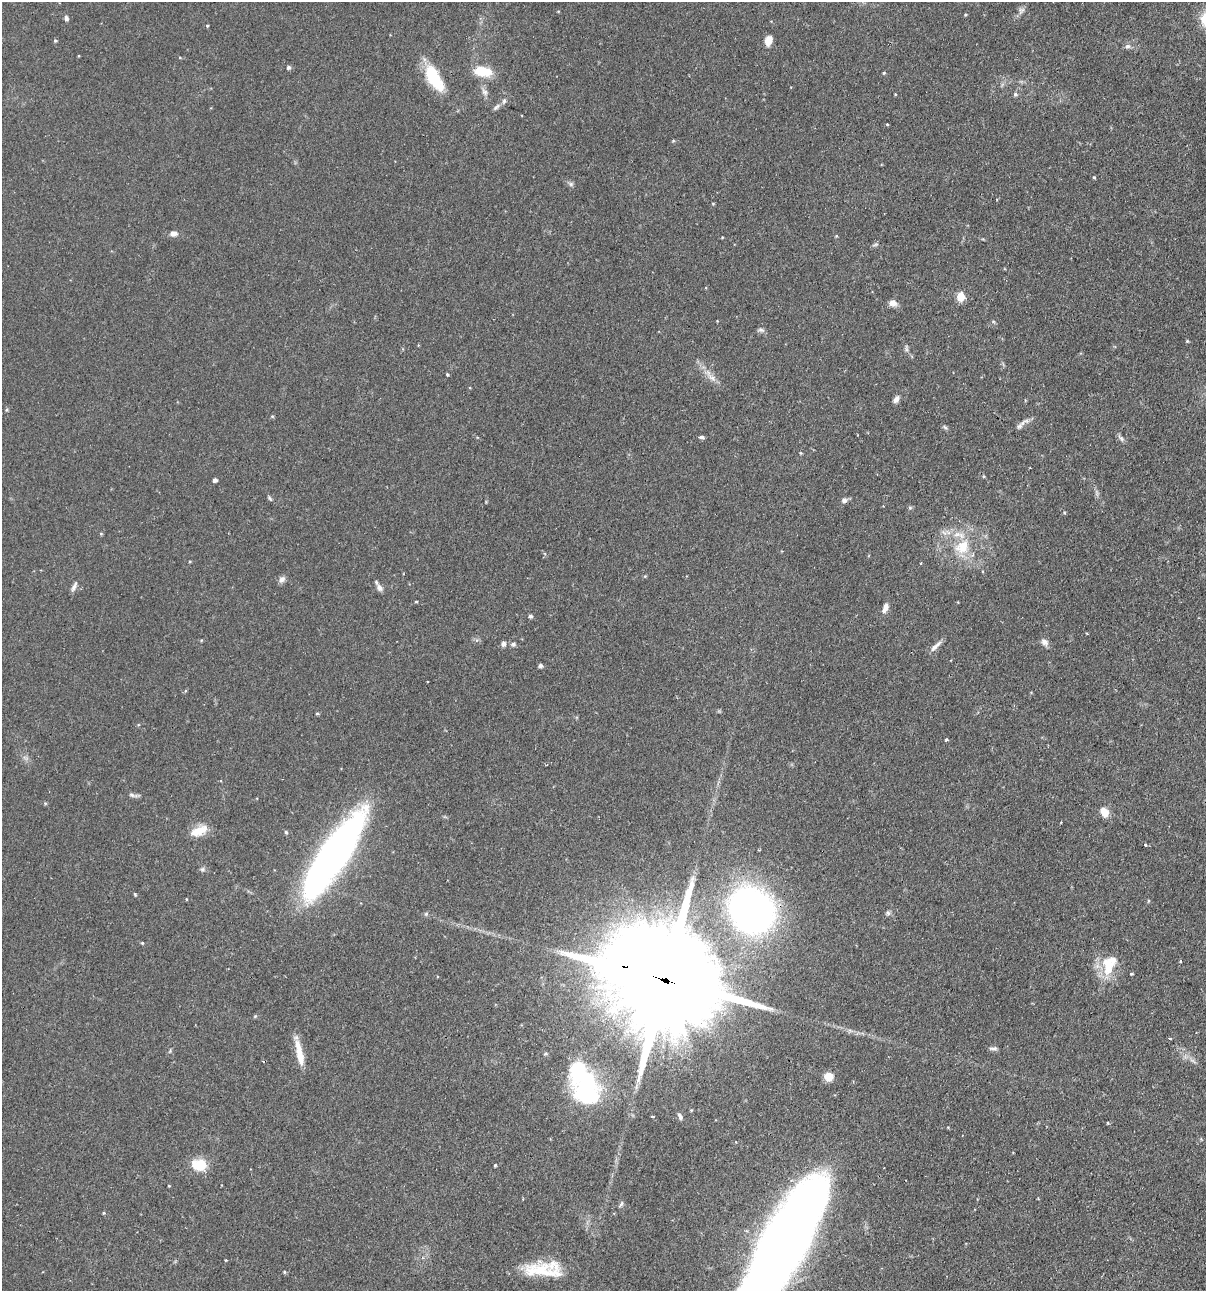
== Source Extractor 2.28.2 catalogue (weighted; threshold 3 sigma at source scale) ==
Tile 6 of 4 x 4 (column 2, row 2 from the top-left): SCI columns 1358-2561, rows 2614-3902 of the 5247 x 5227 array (HDU 1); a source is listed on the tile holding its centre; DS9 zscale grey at full resolution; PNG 1208 x 1293 px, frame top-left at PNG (2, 2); no overlay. Shown black and unused: <1% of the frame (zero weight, under 2 of 3 exposures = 4% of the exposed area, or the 3 px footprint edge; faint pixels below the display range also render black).
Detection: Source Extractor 2.28.2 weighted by HDU 2 'WHT'; one run over the whole footprint, this tile lists its part. Background 0.0889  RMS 0.0054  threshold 0.0242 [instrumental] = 3 sigma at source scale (4.5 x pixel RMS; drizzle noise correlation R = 1.50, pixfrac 1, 0.05/0.05 arcsec/px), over >= 5 px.
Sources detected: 105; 2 inside a brighter object's white glare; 1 cosmic-ray / hot-pixel residue — not listed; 6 inside a brighter listed object's ellipse — not listed separately; the other 96 listed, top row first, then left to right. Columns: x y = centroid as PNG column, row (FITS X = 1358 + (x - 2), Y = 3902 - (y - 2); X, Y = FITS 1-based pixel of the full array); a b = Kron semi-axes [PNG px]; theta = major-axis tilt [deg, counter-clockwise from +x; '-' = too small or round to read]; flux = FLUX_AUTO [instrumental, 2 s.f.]
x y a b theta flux
1021 10 11 7 55 2.1
965 15 3 3 - 0.53
66 18 7 5 -78 1.3
207 26 4 3 - 0.54
768 40 10 7 73 5.4
55 41 5 4 - 0.59
1128 46 8 6 28 1.5
288 67 5 5 - 1.3
483 71 19 10 -9 14
884 73 5 4 - 0.56
434 78 32 13 -60 24
485 92 10 7 -51 2.3
895 94 3 3 - 0.41
1015 94 5 5 - 1.1
496 107 11 5 45 1.6
887 125 3 2 - 0.58
1094 177 4 4 - 0.6
571 184 8 6 -28 1.3
713 203 5 3 - 0.46
173 233 9 7 4 2.6
836 236 4 3 - 0.49
875 245 9 3 12 0.89
961 297 5 5 - 17
893 303 9 7 -8 3.3
761 330 10 5 -16 1.3
1187 341 4 3 - 0.54
906 349 7 4 -72 1.1
447 375 3 3 - 1.1
712 378 14 7 -41 3.7
896 399 9 6 54 2.4
7 410 6 4 89 0.61
272 416 5 3 - 0.54
1024 422 19 6 27 2.9
945 427 8 5 -28 0.91
701 437 6 3 -11 2.1
1121 438 12 5 -50 1.6
800 453 5 3 - 0.48
983 476 5 3 - 0.52
215 480 4 4 - 1.7
270 498 8 4 -58 0.91
844 500 6 6 - 1.8
910 508 6 4 -44 0.74
101 534 4 4 - 0.58
962 547 23 18 43 16
921 563 4 2 - 0.39
282 579 9 7 51 2.1
74 587 12 6 59 1.9
379 588 10 8 -53 2.3
416 602 4 3 - 0.52
885 608 12 6 69 3.4
530 616 5 4 - 1.2
1087 634 4 2 - 0.37
1045 642 10 8 -43 2.5
503 644 7 6 - 1.6
513 644 7 6 - 1.2
935 646 19 5 42 2.7
541 666 5 5 - 1.3
317 713 4 4 - 0.65
946 740 3 3 - 1
133 795 13 5 -14 1.7
45 803 5 4 - 0.62
1104 812 12 9 -65 5.1
200 830 21 13 22 7.9
286 832 5 4 - 0.72
1145 845 3 3 - 1.1
335 853 89 23 56 250
202 869 6 5 - 1.1
186 899 4 2 - 0.41
1148 901 5 3 - 0.53
752 910 31 26 -47 310
888 913 7 6 - 1.2
426 914 6 5 - 0.84
142 943 4 4 - 0.57
1180 961 4 3 - 0.4
1108 965 28 16 -85 15
1131 974 3 3 - 0.76
668 981 71 22 -18 26000
1170 1038 3 3 - 1.1
993 1048 11 5 0 1.4
170 1051 6 4 72 0.64
299 1053 32 7 -78 10
545 1054 5 4 - 0.84
828 1077 9 8 - 6.3
587 1089 30 26 83 67
691 1110 5 4 - 0.52
680 1116 9 5 -65 1.5
653 1117 4 3 - 1.9
199 1165 17 12 -7 13
495 1165 3 3 - 0.63
169 1186 4 3 - 0.41
621 1204 9 4 57 1.1
104 1213 4 4 - 0.58
783 1244 110 30 60 910
226 1260 4 3 - 0.47
541 1270 47 17 -16 19
284 1272 4 4 - 0.6
Overlapping masked pixels (flux is a lower limit): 3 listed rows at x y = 335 853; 668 981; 783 1244
Isophote crosses this tile's border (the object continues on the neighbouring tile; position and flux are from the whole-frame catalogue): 1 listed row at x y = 783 1244
Unlisted compact peaks at least as high as the median listed source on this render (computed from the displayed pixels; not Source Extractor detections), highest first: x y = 135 894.